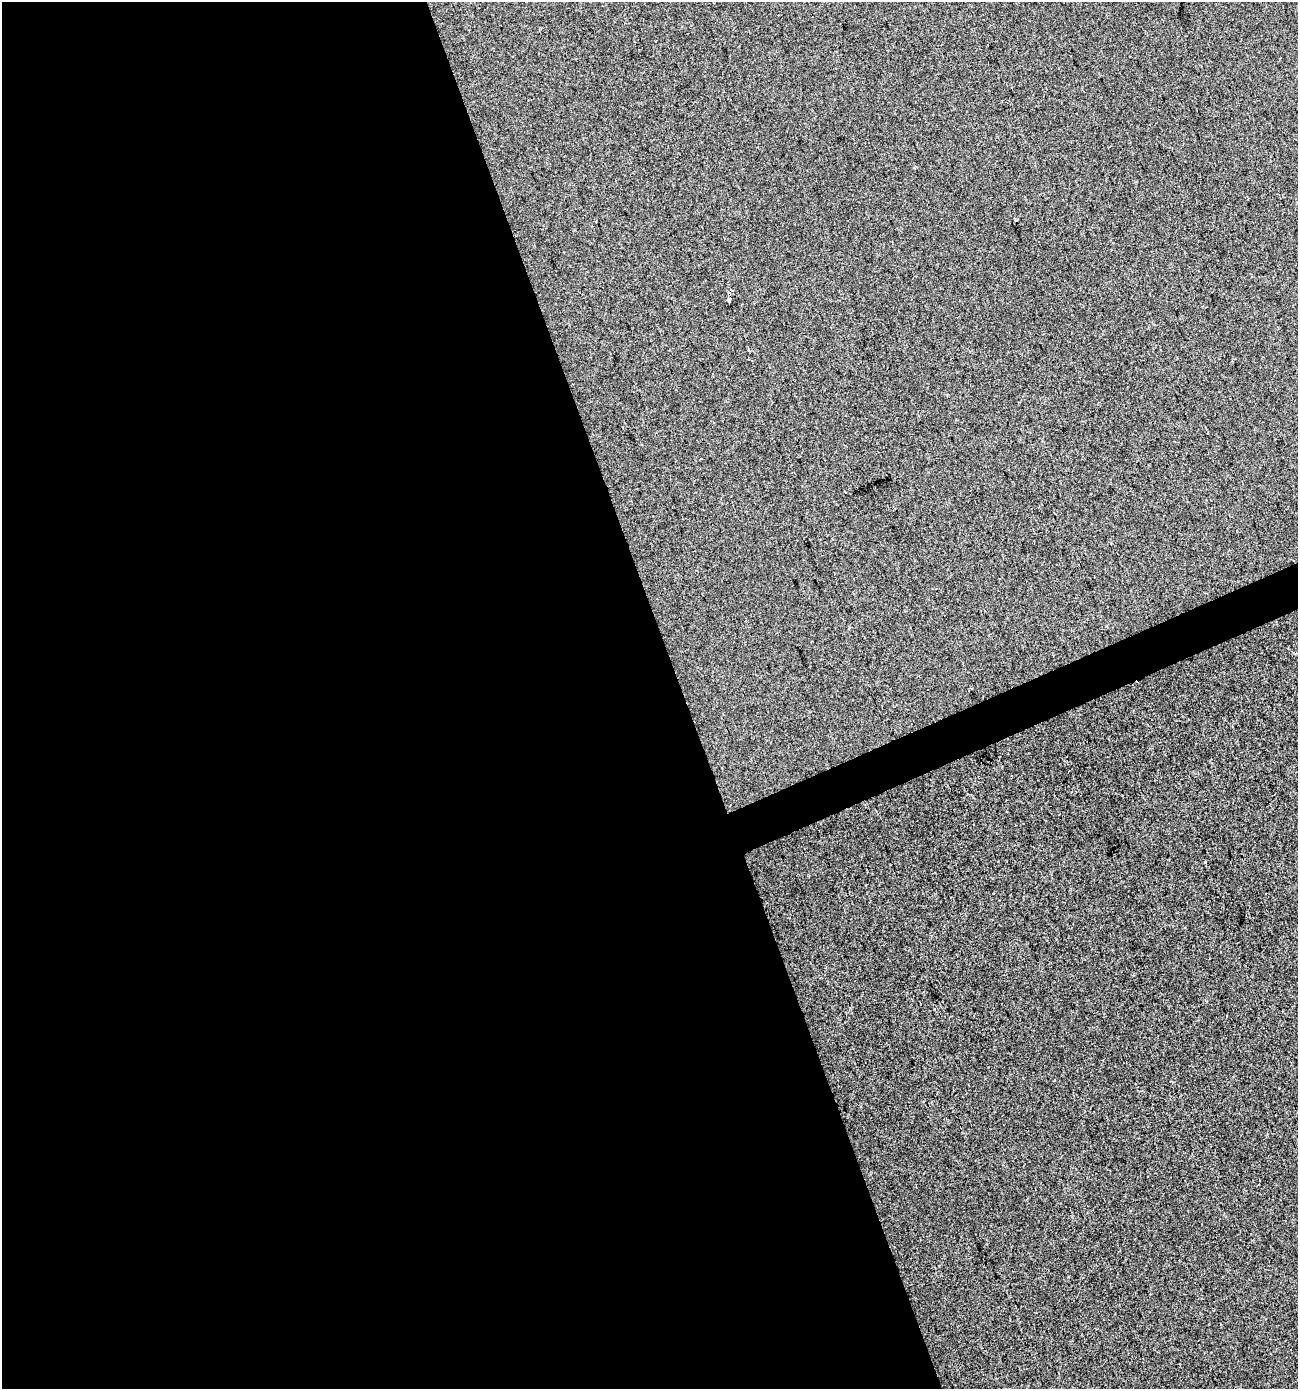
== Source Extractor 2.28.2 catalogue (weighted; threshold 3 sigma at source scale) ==
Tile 9 of 4 x 4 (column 1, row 3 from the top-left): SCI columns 79-1374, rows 1389-2775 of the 5395 x 5549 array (HDU 1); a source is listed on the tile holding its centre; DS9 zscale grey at full resolution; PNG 1300 x 1391 px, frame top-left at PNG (2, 2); no overlay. Shown black and unused: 54% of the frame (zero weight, under 2 of 3 exposures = <1% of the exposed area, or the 3 px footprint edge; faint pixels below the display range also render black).
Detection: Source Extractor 2.28.2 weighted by HDU 2 'WHT'; one run over the whole footprint, this tile lists its part. Background 1.49e-05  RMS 0.0056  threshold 0.0254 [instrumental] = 3 sigma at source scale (4.5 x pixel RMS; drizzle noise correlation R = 1.50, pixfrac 1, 0.0396/0.0396 arcsec/px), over >= 5 px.
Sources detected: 3; all 3 listed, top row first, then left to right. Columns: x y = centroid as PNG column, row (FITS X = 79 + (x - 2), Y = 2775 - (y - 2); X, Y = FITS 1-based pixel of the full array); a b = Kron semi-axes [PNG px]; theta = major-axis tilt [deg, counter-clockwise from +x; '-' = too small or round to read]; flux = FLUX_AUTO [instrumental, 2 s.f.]
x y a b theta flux
1017 220 3 2 - 0.93
729 299 4 3 - 2.8
1205 862 3 3 - 2.6